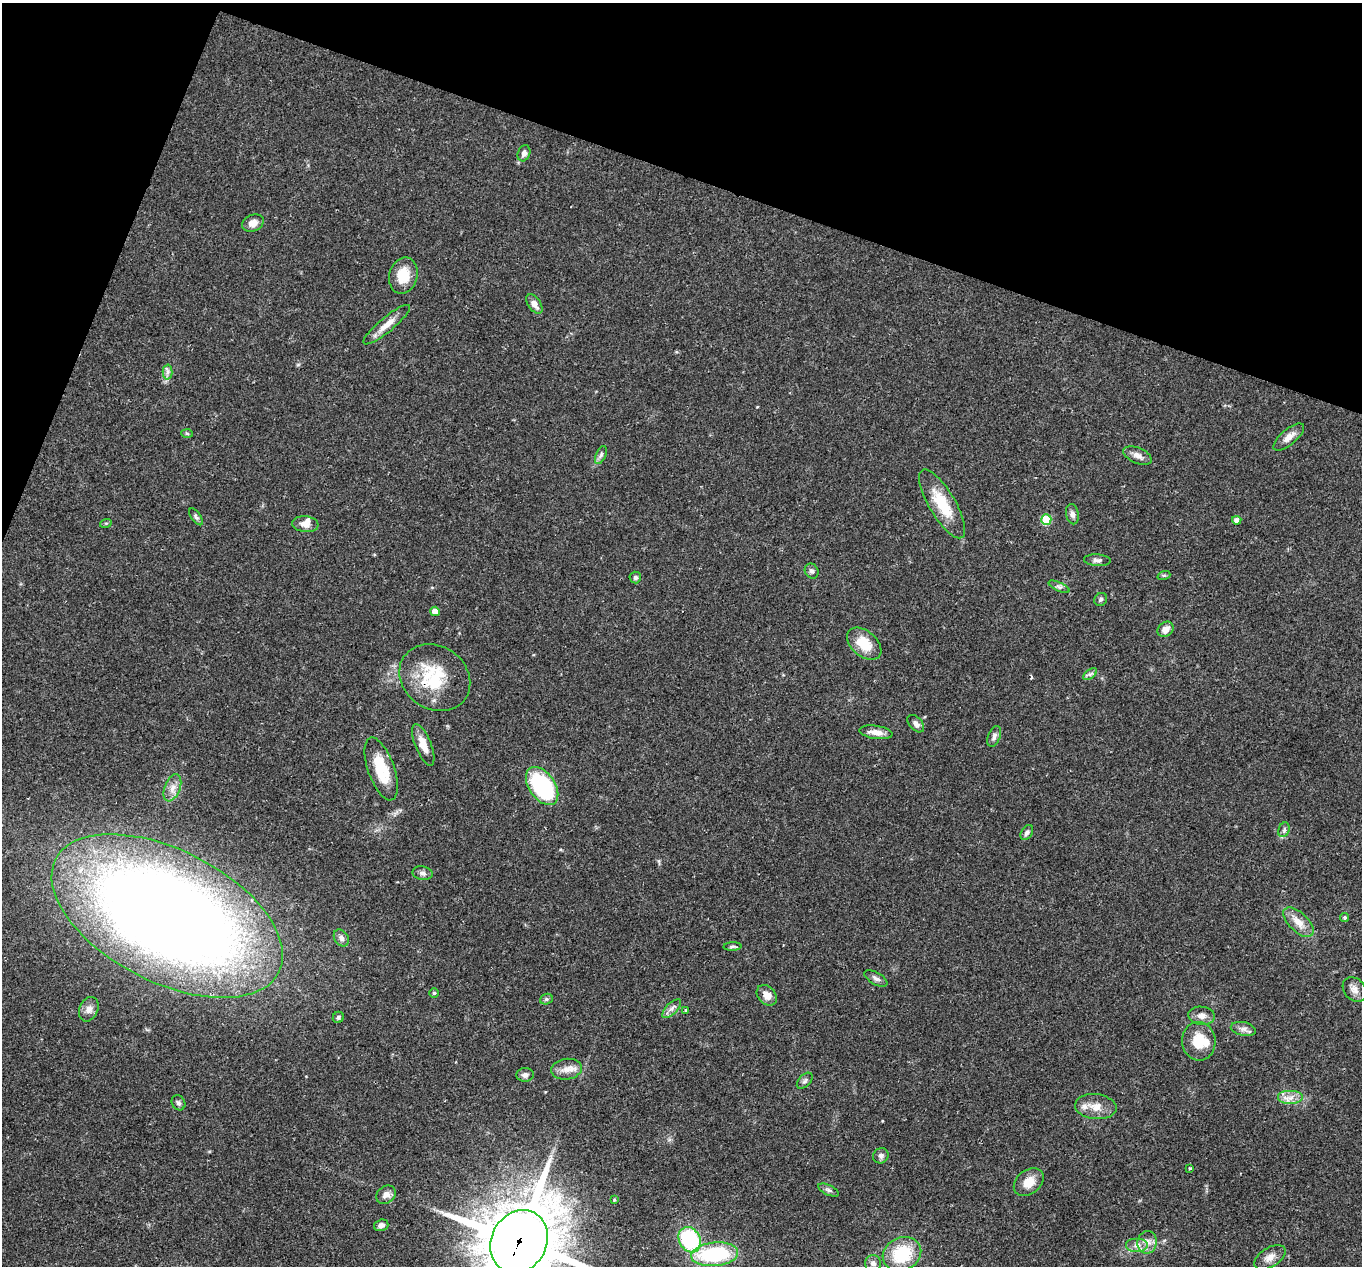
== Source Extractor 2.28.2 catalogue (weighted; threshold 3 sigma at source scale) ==
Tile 2 of 4 x 4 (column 2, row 1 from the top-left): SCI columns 1364-2723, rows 4060-5323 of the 5444 x 5458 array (HDU 1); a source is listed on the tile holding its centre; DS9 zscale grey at full resolution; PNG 1364 x 1268 px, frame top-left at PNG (2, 3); each listed source drawn as its Kron ellipse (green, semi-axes under 4 px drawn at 4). Shown black and unused: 17% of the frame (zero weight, under 2 of 3 exposures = <1% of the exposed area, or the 3 px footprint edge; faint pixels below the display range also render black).
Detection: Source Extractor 2.28.2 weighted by HDU 2 'WHT'; one run over the whole footprint, this tile lists its part. Background 0.0311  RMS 0.0038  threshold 0.0171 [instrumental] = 3 sigma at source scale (4.5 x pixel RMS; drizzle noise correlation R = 1.50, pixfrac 1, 0.05/0.05 arcsec/px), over >= 5 px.
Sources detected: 82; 1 inside a brighter object's white glare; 1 cosmic-ray / hot-pixel residue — neither listed nor drawn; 4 inside a brighter listed object's ellipse — not listed separately; the other 76 listed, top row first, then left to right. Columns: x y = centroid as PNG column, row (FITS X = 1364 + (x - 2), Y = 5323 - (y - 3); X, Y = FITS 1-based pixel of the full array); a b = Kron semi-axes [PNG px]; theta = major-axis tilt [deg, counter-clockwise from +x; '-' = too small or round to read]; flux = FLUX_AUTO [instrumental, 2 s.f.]
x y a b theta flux
524 153 8 6 70 1.6
253 223 11 8 23 2.6
403 276 18 14 76 8.2
534 304 11 6 -54 2.6
387 325 29 7 40 4.4
168 372 7 5 89 1.1
187 433 6 4 -3 0.46
1289 437 19 8 40 2.9
601 455 10 5 66 0.98
1137 455 15 7 -23 2.3
942 504 39 13 -59 13
1072 514 10 6 -80 1.5
196 517 10 5 -54 0.91
1046 519 5 5 - 17
1237 520 4 4 - 1.8
106 523 6 4 17 0.48
305 524 13 8 -7 2.8
1097 560 13 6 -3 1.4
812 571 8 6 -54 1.2
1164 575 6 4 18 0.52
635 578 6 5 - 0.97
1059 587 11 4 -24 0.96
1101 599 7 6 - 0.85
435 611 4 4 - 3.4
1165 629 9 7 37 2.8
864 644 20 12 -41 8.7
1090 674 8 4 36 0.85
435 678 37 31 -34 21
916 724 10 6 -47 1.6
876 732 16 6 -8 3.1
994 736 11 6 69 1.4
423 745 22 8 -68 4.5
381 769 33 13 -71 13
542 786 21 13 -55 44
172 788 14 7 68 2.9
1284 830 7 5 70 1
1027 833 8 5 58 1.2
422 873 10 6 -11 1.4
167 916 125 66 -27 680
1345 917 4 4 - 0.58
1298 922 19 9 -43 4.7
341 938 9 7 -56 1.5
732 946 9 4 1 0.73
876 978 13 6 -30 1.4
1355 989 13 10 -50 2.6
434 993 4 4 - 0.52
767 995 11 8 -47 3
546 999 6 5 - 0.68
89 1009 13 9 66 2.5
672 1009 12 5 45 1.6
685 1010 3 3 - 0.42
1202 1016 13 9 -7 2.4
338 1017 6 5 - 0.82
1243 1029 13 7 -11 1.8
1199 1041 19 17 -85 9
566 1069 15 10 7 3.5
525 1075 9 6 5 1.4
805 1081 9 5 46 1.1
1291 1098 13 7 0 3
178 1103 8 6 -58 1.1
1096 1107 21 12 -6 5.1
881 1156 8 7 - 1.3
1190 1168 4 3 - 0.55
1029 1182 16 12 38 5.2
829 1190 11 5 -24 1.1
386 1195 10 8 38 2.4
614 1200 4 4 - 0.47
381 1225 7 5 18 1.4
690 1240 13 10 -61 37
519 1242 33 27 62 2900
1147 1242 11 9 79 2.8
1137 1245 11 7 0 2.2
715 1254 23 12 5 34
902 1254 20 16 24 19
1270 1257 17 9 32 3.3
873 1263 8 8 - 1.9
Overlapping masked pixels (flux is a lower limit): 2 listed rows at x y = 435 678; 519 1242
Isophote crosses this tile's border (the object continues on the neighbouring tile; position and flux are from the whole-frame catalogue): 2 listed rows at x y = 167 916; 519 1242